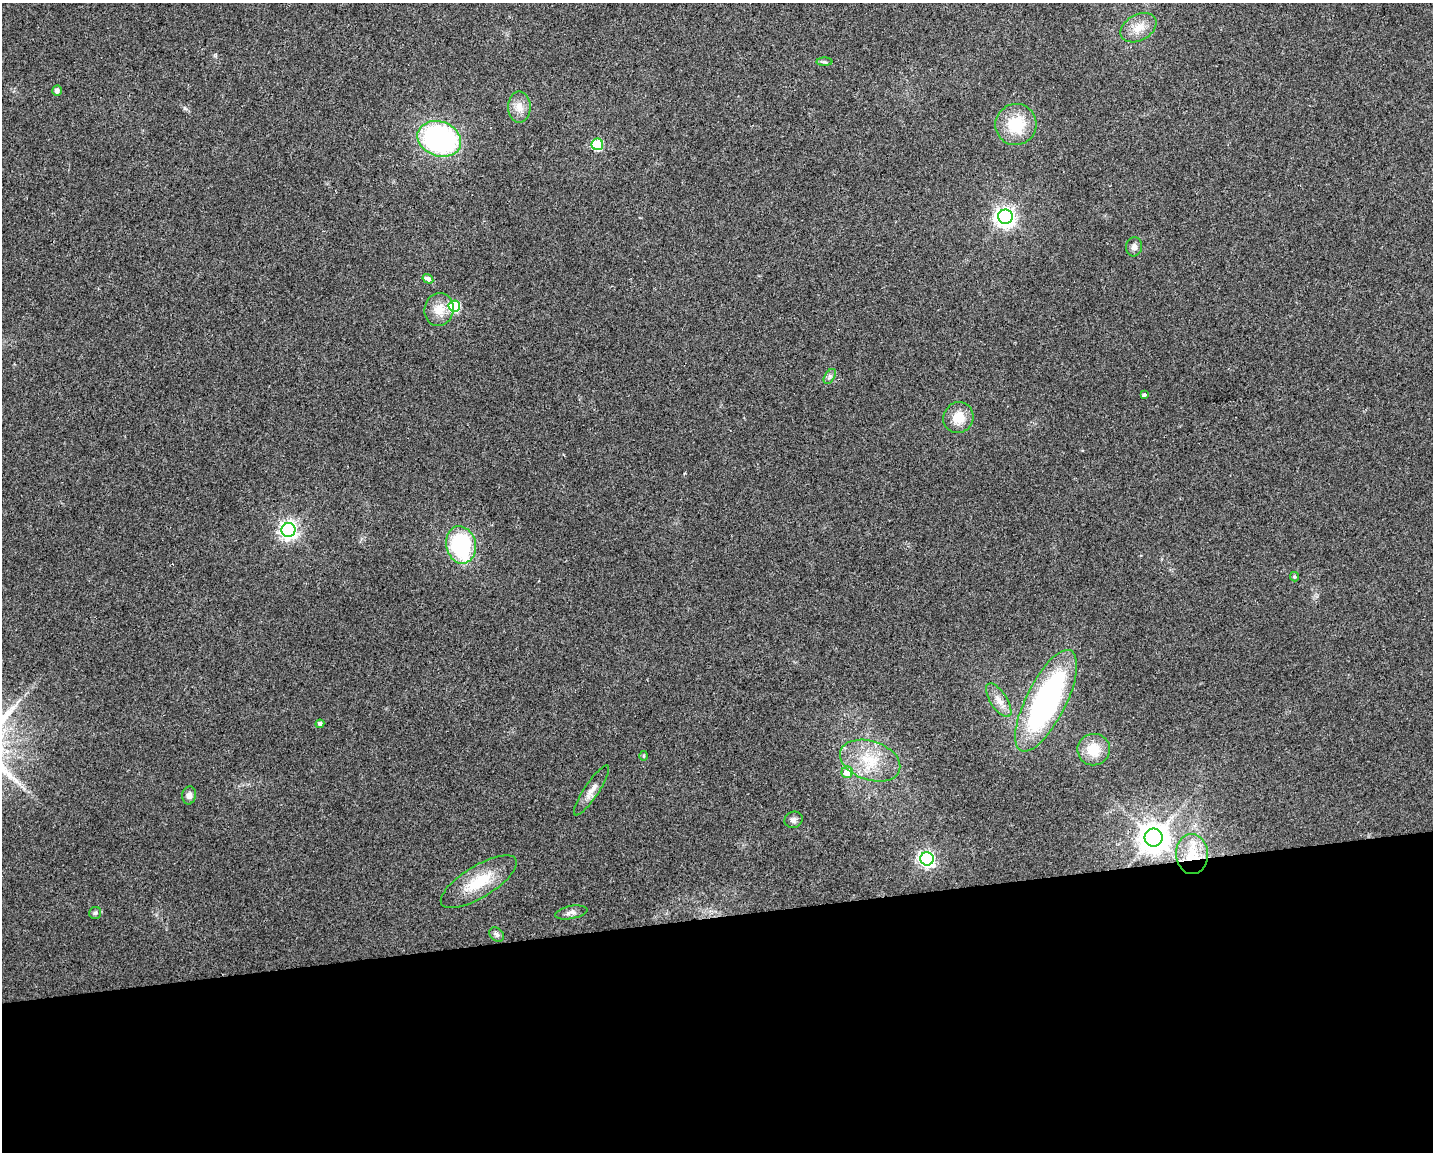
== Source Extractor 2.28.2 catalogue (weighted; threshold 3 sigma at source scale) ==
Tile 11 of 3 x 4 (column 2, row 4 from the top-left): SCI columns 1440-2870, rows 1-1150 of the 4352 x 4599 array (HDU 1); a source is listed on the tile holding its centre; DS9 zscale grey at full resolution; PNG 1435 x 1154 px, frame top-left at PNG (2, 3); each listed source drawn as its Kron ellipse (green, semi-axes under 4 px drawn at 4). Shown black and unused: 20% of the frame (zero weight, under 2 of 3 exposures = <1% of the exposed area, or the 3 px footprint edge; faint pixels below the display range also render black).
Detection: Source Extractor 2.28.2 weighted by HDU 2 'WHT'; one run over the whole footprint, this tile lists its part. Background 0.0444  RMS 0.0069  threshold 0.0309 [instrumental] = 3 sigma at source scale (4.5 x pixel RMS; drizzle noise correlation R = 1.50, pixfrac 1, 0.0396/0.0396 arcsec/px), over >= 5 px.
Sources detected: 36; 1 inside a brighter listed object's ellipse — not listed separately; the other 35 listed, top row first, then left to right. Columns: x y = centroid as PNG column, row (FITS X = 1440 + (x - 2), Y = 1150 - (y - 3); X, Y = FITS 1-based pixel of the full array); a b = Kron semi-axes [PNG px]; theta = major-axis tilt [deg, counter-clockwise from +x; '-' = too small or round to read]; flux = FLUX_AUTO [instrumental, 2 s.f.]
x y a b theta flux
1138 28 19 13 29 9.6
824 62 8 4 0 1.1
57 91 5 4 - 2.9
519 107 15 11 -89 6.5
1016 125 21 20 - 24
439 139 22 17 -21 140
597 144 6 5 - 56
1005 217 7 7 - 350
1134 247 9 8 - 3
428 279 6 4 -32 6.6
454 306 6 5 - 49
439 309 16 14 74 11
830 376 8 5 59 1.8
1144 395 4 4 - 2.1
958 418 16 15 - 12
288 530 7 7 - 260
461 545 19 15 -78 67
1294 577 5 4 - 0.85
999 700 19 8 -57 6.6
1046 701 56 20 63 160
320 724 4 4 - 1.9
1094 750 16 15 - 15
644 756 5 3 - 0.77
870 761 31 19 -19 25
847 772 6 5 - 10
591 790 29 7 56 6.4
189 795 9 7 82 3.2
793 820 9 8 - 2.4
1154 837 9 9 - 1000
1192 854 20 16 -86 20
927 859 7 6 - 190
479 882 43 16 31 25
571 912 16 6 10 3.3
95 913 6 6 - 1.2
497 935 8 6 -46 2.2
Unlisted compact peaks at least as high as the median listed source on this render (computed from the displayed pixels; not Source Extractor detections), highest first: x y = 185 108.